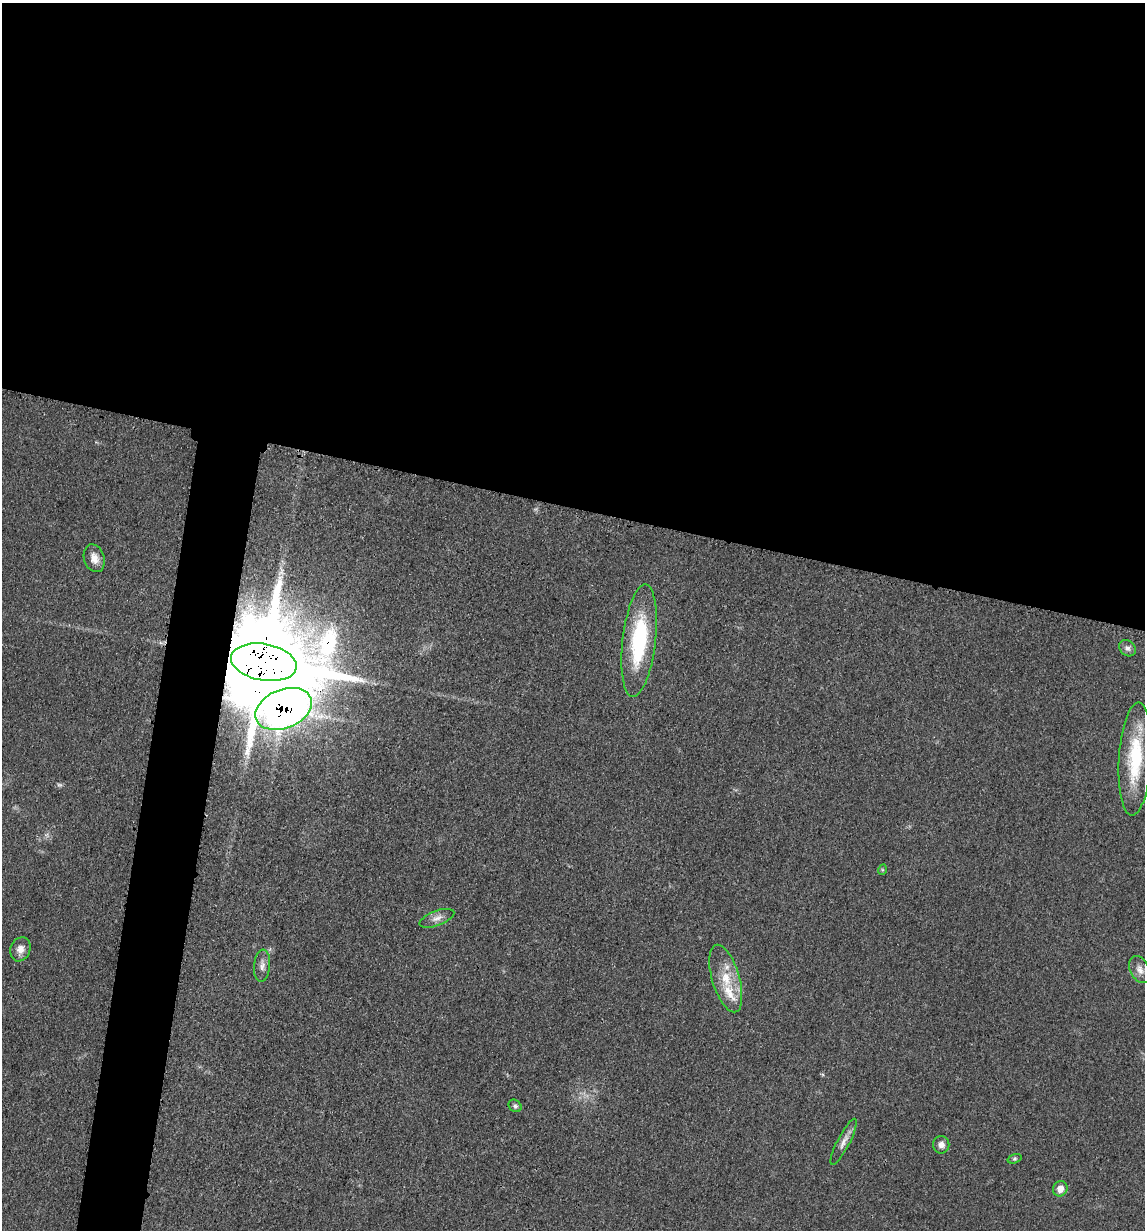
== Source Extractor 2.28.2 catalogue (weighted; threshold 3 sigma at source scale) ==
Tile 3 of 4 x 4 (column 3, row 1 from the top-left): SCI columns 2536-3678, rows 3698-4925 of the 4948 x 4938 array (HDU 1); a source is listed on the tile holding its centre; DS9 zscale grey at full resolution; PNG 1147 x 1232 px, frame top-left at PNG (2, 3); each listed source drawn as its Kron ellipse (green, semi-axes under 4 px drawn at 4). Shown black and unused: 45% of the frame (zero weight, under 3 of 4 exposures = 2% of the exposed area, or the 3 px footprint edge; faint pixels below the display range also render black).
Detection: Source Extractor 2.28.2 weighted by HDU 2 'WHT'; one run over the whole footprint, this tile lists its part. Background 0.0527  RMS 0.0059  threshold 0.0265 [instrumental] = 3 sigma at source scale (4.5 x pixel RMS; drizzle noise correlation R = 1.50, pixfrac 1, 0.05/0.05 arcsec/px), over >= 5 px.
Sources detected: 19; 2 inside a brighter listed object's ellipse — not listed separately; the other 17 listed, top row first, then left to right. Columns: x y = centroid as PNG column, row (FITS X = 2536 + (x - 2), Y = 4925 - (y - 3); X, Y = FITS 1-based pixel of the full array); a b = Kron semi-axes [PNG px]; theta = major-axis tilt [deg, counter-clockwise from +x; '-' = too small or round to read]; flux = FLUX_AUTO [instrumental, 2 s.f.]
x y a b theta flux
94 558 14 10 -72 5.3
639 640 56 16 83 57
1127 648 9 7 -44 2.4
264 662 33 18 -10 19000
284 709 29 19 22 620
1135 759 56 16 87 39
882 870 5 3 - 0.72
437 918 18 7 20 4.1
20 949 12 9 69 4.7
262 966 16 8 85 3.6
1140 970 14 9 -64 3.9
726 979 35 13 -74 17
515 1106 7 5 -38 1.4
844 1142 25 6 63 4.5
941 1145 8 8 - 3.4
1015 1159 7 4 19 0.98
1060 1189 8 7 - 5.2
Overlapping masked pixels (flux is a lower limit): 2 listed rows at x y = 264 662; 284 709